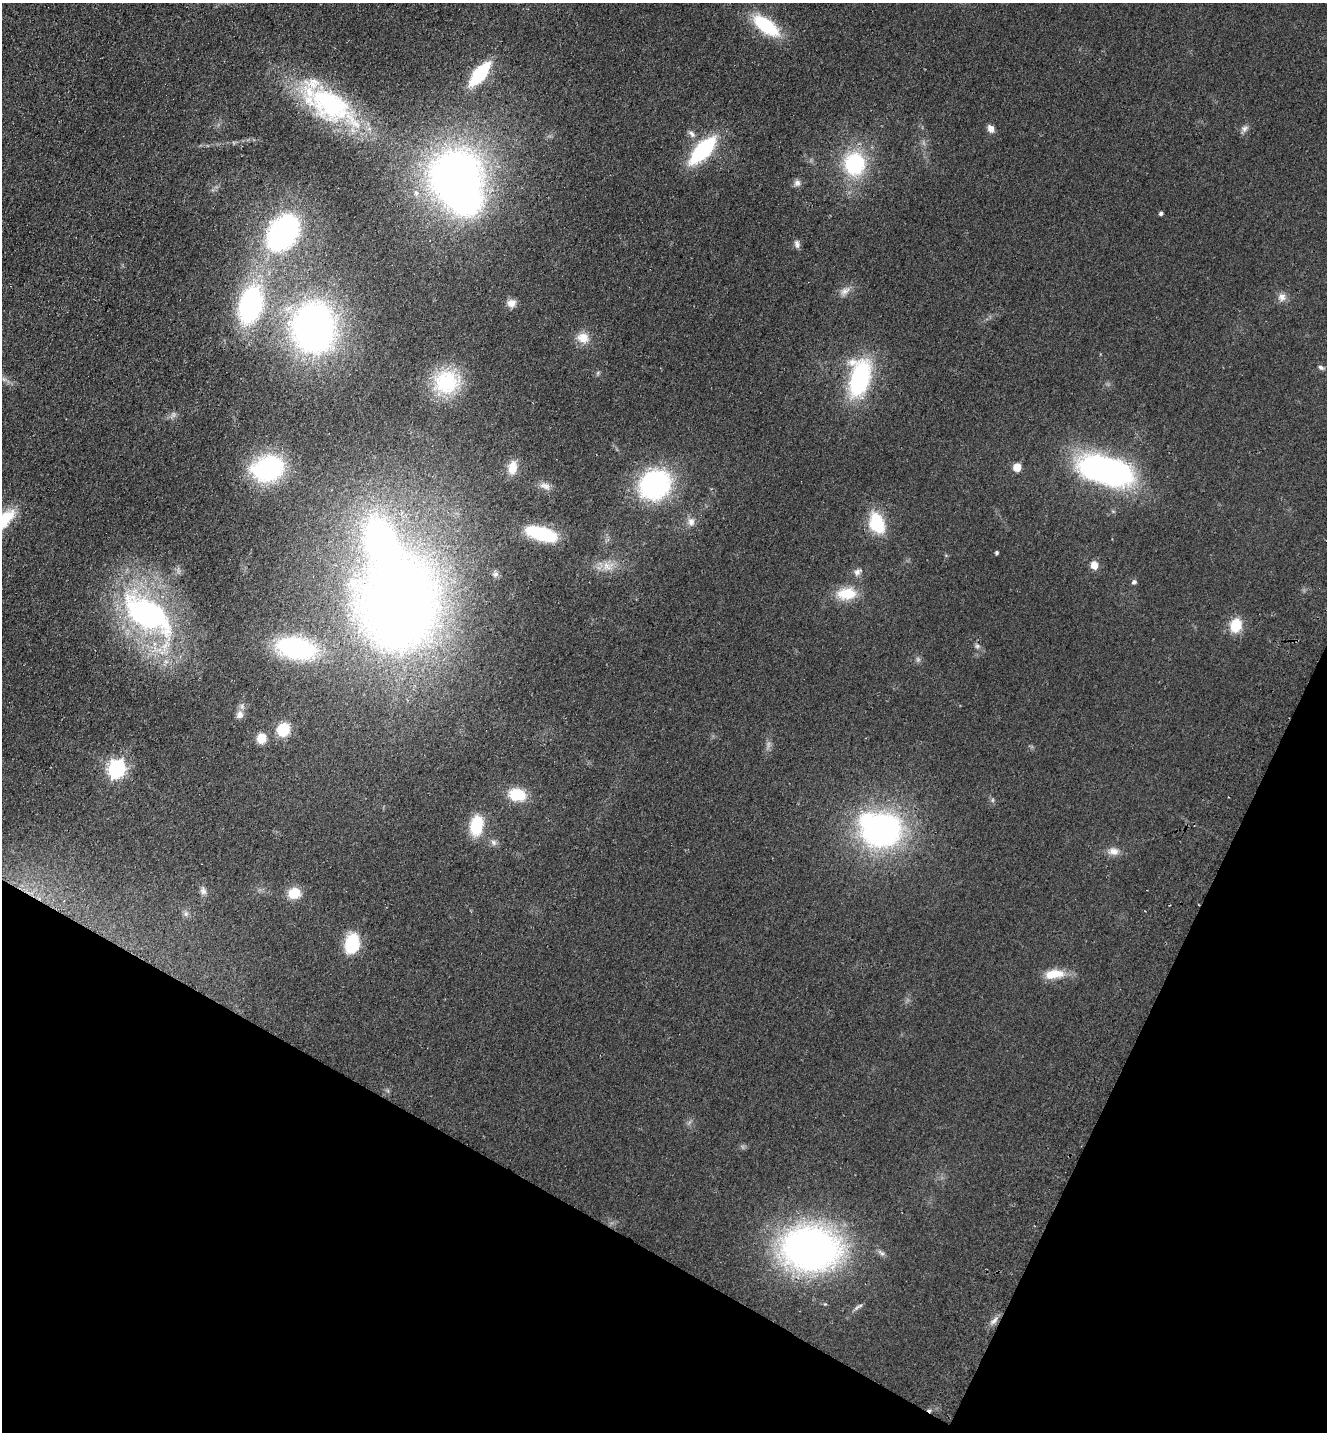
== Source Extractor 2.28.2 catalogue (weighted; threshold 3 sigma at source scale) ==
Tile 15 of 4 x 4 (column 3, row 4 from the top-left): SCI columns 2850-4174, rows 30-1459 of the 5833 x 5778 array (HDU 1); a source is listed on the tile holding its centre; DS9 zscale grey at full resolution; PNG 1329 x 1434 px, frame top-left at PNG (2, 3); no overlay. Shown black and unused: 22% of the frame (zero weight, under 2 of 3 exposures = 3% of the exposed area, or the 3 px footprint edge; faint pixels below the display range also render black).
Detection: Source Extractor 2.28.2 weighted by HDU 2 'WHT'; one run over the whole footprint, this tile lists its part. Background 0.0773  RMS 0.014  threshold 0.0611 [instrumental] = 3 sigma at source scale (4.5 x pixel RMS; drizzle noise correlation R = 1.50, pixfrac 1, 0.05/0.05 arcsec/px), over >= 5 px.
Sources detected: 70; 2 too faint to see at this stretch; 3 inside a brighter object's white glare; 1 cosmic-ray / hot-pixel residue — not listed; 2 inside a brighter listed object's ellipse — not listed separately; the other 62 listed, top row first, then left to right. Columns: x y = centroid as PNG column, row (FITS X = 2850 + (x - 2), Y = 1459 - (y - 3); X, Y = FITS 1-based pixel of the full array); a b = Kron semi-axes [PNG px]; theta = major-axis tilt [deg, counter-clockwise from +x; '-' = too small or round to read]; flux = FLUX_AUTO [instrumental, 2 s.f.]
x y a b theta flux
766 26 26 11 -37 96
480 74 21 9 51 110
330 104 68 33 -30 220
991 129 10 7 -66 7.7
1245 129 11 7 42 5.5
692 134 12 6 -43 5.8
703 150 28 12 47 130
854 164 22 20 -86 110
455 175 47 39 24 730
797 183 10 8 45 5.7
1161 213 4 4 - 3.9
283 233 31 22 56 330
797 244 11 7 -79 5.2
845 291 16 8 35 9.6
1282 297 11 11 - 8.6
511 303 11 10 - 9.9
250 305 24 15 76 280
314 328 41 34 -88 590
583 338 16 13 -17 18
1321 367 8 6 -25 3.5
860 378 40 21 79 170
446 382 32 29 15 86
173 415 8 5 79 3.9
512 467 17 11 82 19
1017 467 5 5 - 39
269 469 24 18 16 230
1106 470 49 23 -16 400
655 484 26 23 36 250
545 486 16 8 -16 8.4
691 522 12 9 -83 8.6
877 523 22 15 -70 61
542 534 29 12 -17 92
996 552 4 4 - 2.4
1094 565 7 6 - 16
608 567 13 5 6 8.7
858 572 13 8 31 6.5
496 574 8 6 2 3.7
1134 582 5 5 - 3.6
847 594 25 15 4 35
400 600 82 69 84 1500
147 614 63 32 -34 350
1236 625 13 10 75 37
977 646 7 6 - 3.3
296 648 40 20 -11 180
240 715 11 10 - 7.7
283 729 12 11 - 44
261 738 10 8 88 22
117 769 7 6 - 520
517 795 16 11 -11 47
992 800 6 4 89 2.2
476 826 17 11 80 60
882 830 32 26 8 420
493 842 9 7 -47 5.1
1113 851 14 10 -4 11
203 891 11 8 -68 6.1
294 893 11 10 - 30
186 914 8 6 69 4.2
352 943 14 9 78 95
1054 974 27 11 6 27
810 1248 46 34 -4 720
858 1307 14 4 32 3.8
994 1320 13 6 45 6.7